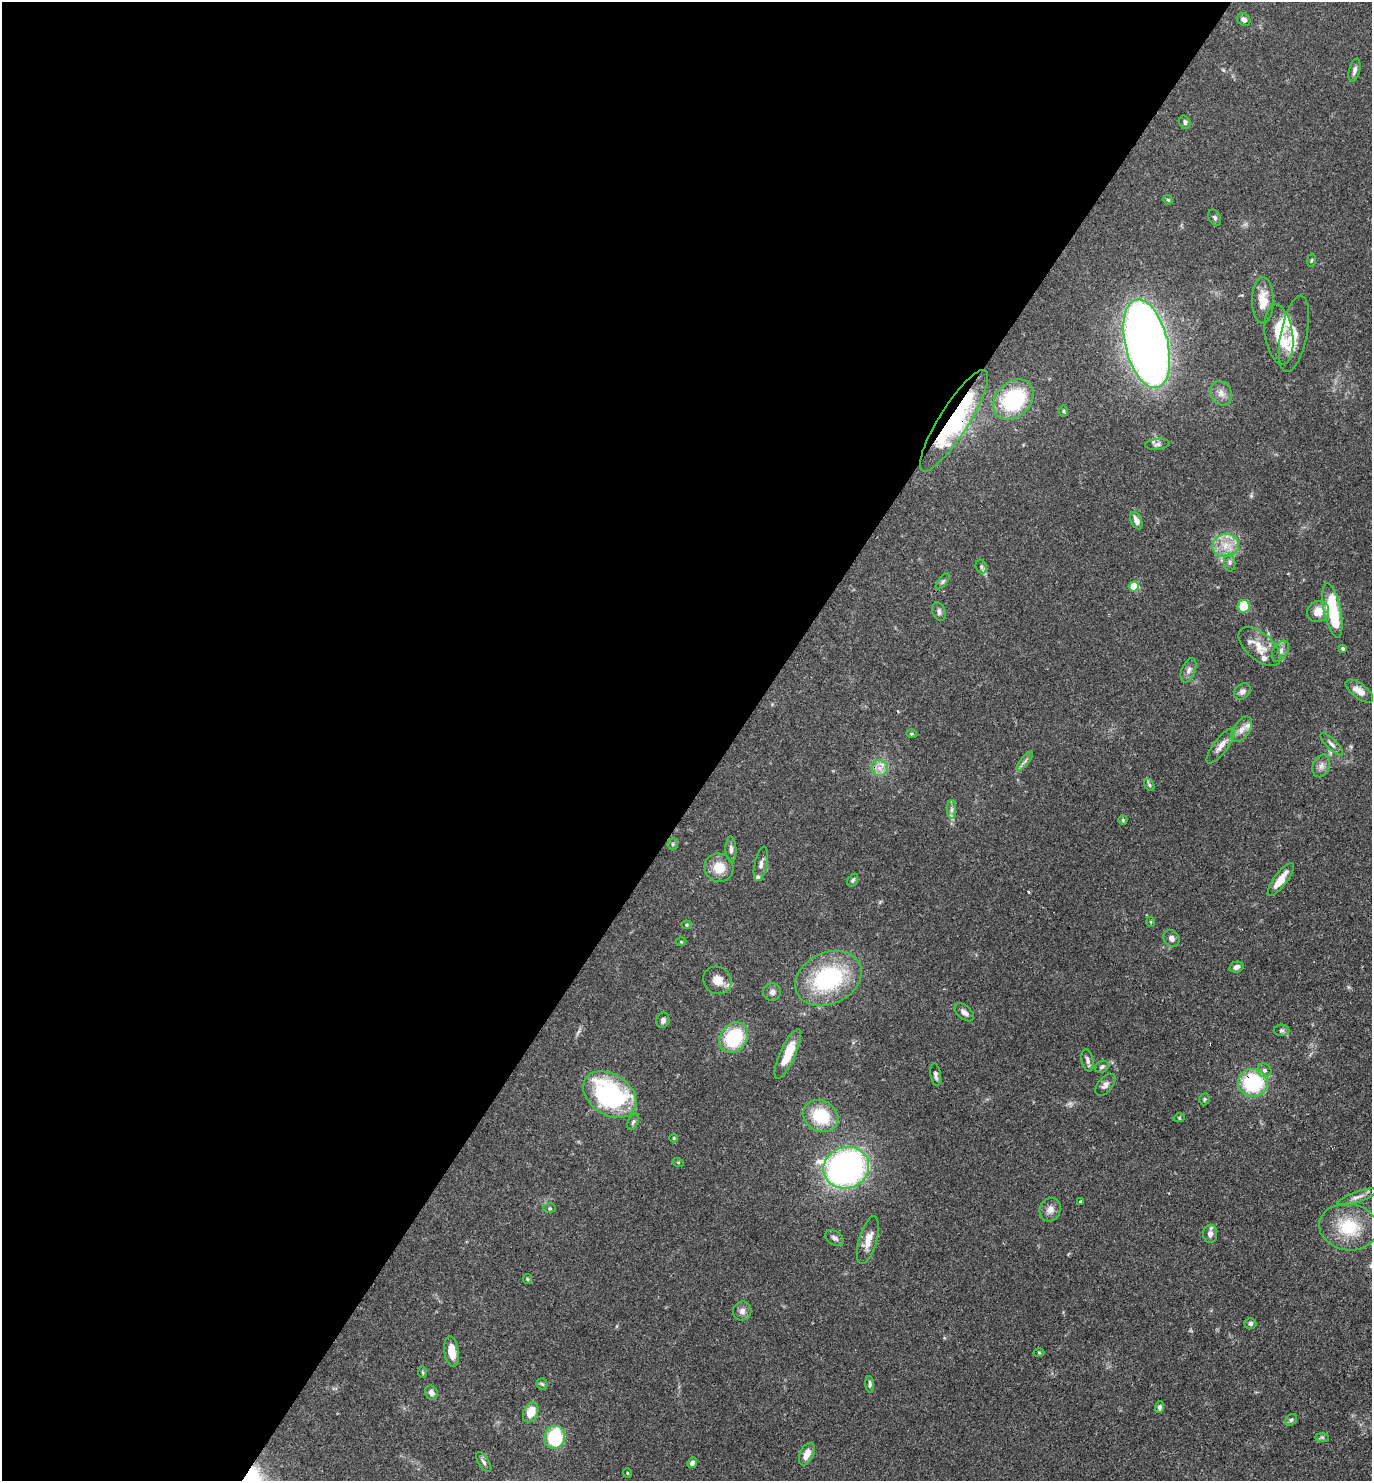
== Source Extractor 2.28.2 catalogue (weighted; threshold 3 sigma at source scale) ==
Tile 5 of 4 x 4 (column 1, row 2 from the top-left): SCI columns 293-1662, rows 2961-4439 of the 5924 x 5919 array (HDU 1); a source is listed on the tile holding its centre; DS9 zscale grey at full resolution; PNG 1374 x 1483 px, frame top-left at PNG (2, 2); each listed source drawn as its Kron ellipse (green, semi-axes under 4 px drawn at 4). Shown black and unused: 53% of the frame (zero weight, under 3 of 4 exposures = <1% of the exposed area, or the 3 px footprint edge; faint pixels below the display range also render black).
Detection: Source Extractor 2.28.2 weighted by HDU 2 'WHT'; one run over the whole footprint, this tile lists its part. Background 0.0878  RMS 0.0038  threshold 0.017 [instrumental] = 3 sigma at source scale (4.5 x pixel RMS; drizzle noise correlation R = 1.50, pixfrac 1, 0.05/0.05 arcsec/px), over >= 5 px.
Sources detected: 104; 4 inside a brighter listed object's ellipse — not listed separately; the other 100 listed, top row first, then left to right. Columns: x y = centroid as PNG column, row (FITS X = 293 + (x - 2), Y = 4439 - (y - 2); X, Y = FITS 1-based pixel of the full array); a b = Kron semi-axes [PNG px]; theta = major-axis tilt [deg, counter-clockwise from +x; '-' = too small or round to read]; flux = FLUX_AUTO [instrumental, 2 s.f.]
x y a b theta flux
1244 20 7 6 - 1.5
1354 70 12 5 76 1.4
1185 122 7 5 -71 0.93
1168 200 5 4 - 0.42
1215 218 9 5 -61 0.85
1311 260 7 3 80 0.46
1263 301 23 11 89 6.6
1294 334 39 13 78 8.1
1279 335 30 14 -82 15
1147 344 45 21 -76 350
1221 393 12 10 -62 2.6
1013 400 23 17 44 31
1063 411 6 4 -89 0.46
954 421 59 14 58 56
1157 444 12 5 6 1.2
1136 521 9 5 -65 2
1226 545 13 11 15 5.4
1230 563 9 5 -84 0.98
981 567 7 5 -70 0.8
943 581 10 4 50 0.77
1134 586 5 5 - 12
1244 606 6 6 - 10
1332 610 28 8 -78 24
1318 611 11 10 - 4.7
939 612 9 6 -72 1.2
1260 647 25 13 -41 6.2
1342 649 3 3 - 0.6
1280 651 11 7 56 1.8
1188 670 13 7 68 1.8
1242 691 9 7 42 1.4
1359 691 16 7 -37 3.1
1242 729 14 8 55 2.8
911 734 5 4 - 0.46
1332 744 15 5 -44 1.4
1221 746 21 7 53 3.1
1025 761 12 3 50 1
1321 766 12 8 69 1.9
880 768 8 8 - 2.3
1149 785 7 4 -60 0.62
952 809 9 4 90 1.2
1123 820 5 4 - 0.44
673 844 6 5 - 0.63
731 849 13 5 -88 1.4
761 864 17 6 77 2
719 868 14 14 - 6.7
853 880 7 4 59 0.69
1281 880 20 6 53 5.4
1151 922 5 3 - 0.31
687 925 5 4 - 0.46
1172 938 9 7 -56 1.7
681 942 5 3 - 0.35
1236 967 7 5 15 1.5
828 978 35 25 25 38
717 980 15 13 -37 4.5
772 992 9 8 - 1.5
964 1012 11 6 -42 1.8
663 1020 8 6 74 1.2
1281 1030 8 5 0 0.8
734 1038 16 13 52 23
788 1054 27 7 66 8.4
1087 1060 11 6 -78 1.4
1102 1067 7 5 30 0.9
1264 1070 7 6 - 1.2
936 1075 11 5 -83 1.1
1253 1083 15 14 - 28
1105 1085 13 7 50 1.6
610 1095 29 20 -34 54
1204 1099 6 5 - 0.59
821 1116 18 15 -29 15
1179 1118 6 3 18 0.38
633 1122 9 5 64 0.83
674 1138 4 4 - 0.39
678 1162 5 3 - 0.34
846 1168 23 20 17 140
1357 1197 21 5 19 2.1
1080 1202 3 3 - 0.59
550 1208 6 5 - 0.55
1050 1210 12 10 66 2.5
1349 1227 29 23 -7 16
1210 1234 9 7 89 1.8
835 1238 10 6 -34 1.4
868 1240 24 9 74 5
527 1279 5 4 - 0.45
742 1311 9 9 - 1.9
1250 1324 6 5 - 0.93
452 1351 15 7 -82 5.4
1039 1353 5 3 - 0.4
423 1372 6 4 -88 0.43
542 1384 6 5 - 0.64
870 1384 8 4 -87 0.81
431 1393 7 6 - 1.4
1159 1407 6 4 69 0.95
531 1412 10 7 65 6.2
1291 1420 6 5 - 0.66
555 1437 11 10 - 25
1322 1437 7 4 -1 0.67
807 1454 12 6 66 3.3
484 1462 11 5 -56 1.1
692 1463 5 4 - 1.1
627 1473 5 3 - 0.29
Overlapping masked pixels (flux is a lower limit): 2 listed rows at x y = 954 421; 1253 1083